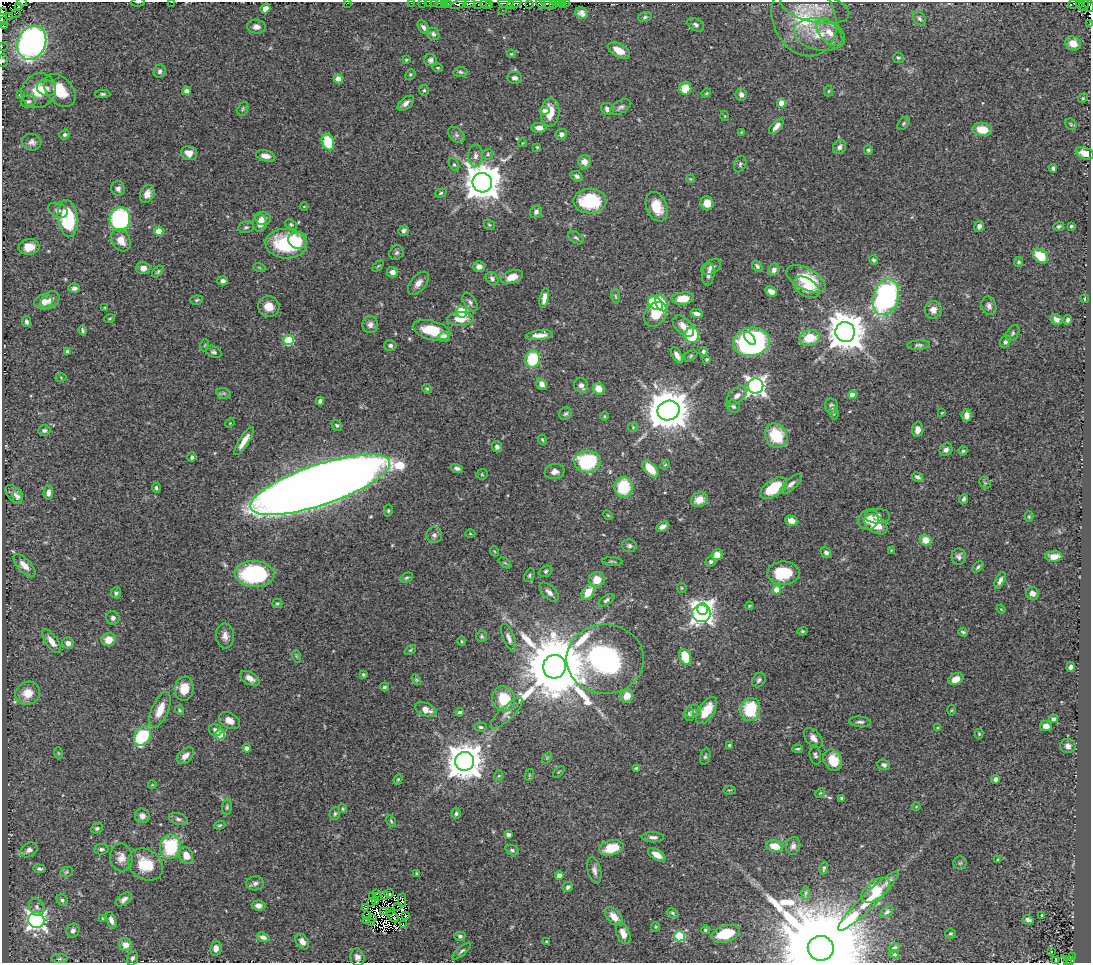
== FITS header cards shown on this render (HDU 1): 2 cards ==
NAXIS1  =                 1089
NAXIS2  =                  961

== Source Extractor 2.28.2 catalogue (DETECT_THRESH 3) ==
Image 1089 x 961 px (HDU 1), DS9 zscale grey, 1 PNG px = 1 image px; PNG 1093 x 965 px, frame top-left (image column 1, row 961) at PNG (2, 2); each listed source drawn as its Kron ellipse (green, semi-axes under 4 px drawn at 4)
Background 0.417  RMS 0.021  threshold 0.0644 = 3 sigma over >= 5 px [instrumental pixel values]
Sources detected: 472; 13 with non-positive FLUX_AUTO (blend fragments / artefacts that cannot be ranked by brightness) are neither listed nor drawn; the other 459 listed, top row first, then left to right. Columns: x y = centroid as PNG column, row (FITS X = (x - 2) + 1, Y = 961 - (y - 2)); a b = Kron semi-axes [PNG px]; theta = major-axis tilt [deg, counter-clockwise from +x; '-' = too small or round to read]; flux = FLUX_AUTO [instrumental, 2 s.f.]
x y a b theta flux
22 2 5 2 - 40
138 2 7 2 4 1.2
171 2 2 2 - 11
347 3 2 2 - 91
411 3 2 2 - 4.3
422 3 2 2 - 2.7
429 3 2 2 - 2.7
435 3 2 2 - 8.1
439 3 3 2 - 4.5
445 3 2 2 - 6.6
448 3 3 2 - 4.2
469 3 6 3 21 19
490 3 3 2 - 20
506 3 8 3 -8 79
530 3 3 2 - 22
559 3 3 2 - 11
563 3 3 2 - 5.7
566 3 2 2 - 0.75
1079 3 3 3 - 24
459 4 8 2 15 22
486 4 6 4 -28 56
514 4 8 3 20 75
541 4 5 3 - 6.5
547 4 7 4 -38 86
553 4 4 2 - 7
1074 4 6 3 20 19
478 5 3 2 - 10
1084 5 6 5 - 64
1089 5 7 3 -71 33
19 7 4 3 - 47
815 7 35 15 -12 30
265 8 5 4 - 8
502 10 3 2 - 2.5
2 11 2 2 - 55
581 13 7 5 -26 6.5
16 14 4 2 - 2.6
9 16 2 2 - 13
645 17 7 5 11 2.7
804 18 39 31 -66 100
919 19 7 5 -46 3.7
3 21 3 2 - 4.6
1090 24 3 2 - 2.8
696 25 9 6 -30 4.2
4 26 3 2 - 14
256 27 9 7 -6 8.6
423 27 7 4 -58 4.1
829 32 16 9 -47 19
433 34 7 5 -45 4
819 35 26 15 -12 43
32 43 17 14 66 530
1073 43 8 7 - 21
2 47 2 2 - 3
619 51 12 6 -30 19
511 54 4 3 - 1.4
898 58 5 5 - 2.6
3 60 6 5 - 2.8
406 60 4 3 - 1.6
431 60 6 6 - 4.6
438 68 5 4 - 1.7
160 71 7 6 - 3.9
461 72 7 4 -3 2.8
410 74 5 4 - 2.1
515 78 7 6 - 5.3
338 79 4 4 - 22
46 88 9 8 - 7.5
685 89 6 6 - 41
60 90 19 13 -49 41
424 90 5 5 - 2.3
39 91 18 16 44 34
186 91 4 4 - 5.5
829 91 5 3 - 1.4
706 93 5 4 - 1.5
20 94 3 3 - 1.4
103 94 7 4 -1 2.8
741 95 6 5 - 5.9
1083 98 5 4 - 1.9
28 101 7 6 - 4.1
406 103 10 5 42 7.4
782 103 4 4 - 24
621 107 11 6 30 4.8
243 109 7 5 70 2.5
607 109 6 6 - 6.4
544 111 5 4 - 3.6
550 113 14 9 86 25
725 116 5 3 - 1.2
904 123 8 5 50 2.4
1071 124 6 5 - 1.9
776 127 9 4 47 8.7
539 128 7 5 -4 9.8
982 129 10 6 -7 28
741 132 4 4 - 1.3
561 134 5 5 - 7.2
64 135 5 4 - 3
456 135 9 6 -42 4.9
32 142 9 8 - 6.8
328 142 8 6 -70 59
522 143 4 2 - 0.97
537 147 3 3 - 1.4
840 147 7 6 - 5.7
868 150 5 4 - 2.5
189 153 8 7 - 13
1085 153 9 5 -19 14
488 154 6 5 - 3.1
266 156 10 5 -13 10
475 156 11 7 -89 7.6
584 162 7 6 - 10
740 164 8 6 68 3.3
454 165 7 4 -62 2.6
1053 168 4 3 - 2.8
577 176 6 4 -33 3.9
690 179 4 4 - 1.2
482 183 10 9 - 3700
118 189 7 7 - 5.9
441 193 6 4 19 2.4
147 194 9 6 67 9.9
590 201 16 12 -1 92
707 203 7 6 - 15
304 206 4 3 - 1
657 207 15 10 -68 31
58 210 10 7 -24 5.9
536 212 6 6 - 4.4
68 218 18 10 -84 110
263 218 8 6 -4 7.4
120 219 12 10 77 210
260 223 9 7 86 14
291 224 6 4 -39 2.6
489 225 6 5 - 2
979 226 5 4 - 6.1
1059 226 5 4 - 2.7
1071 226 3 3 - 2.4
246 227 8 5 8 3.2
159 231 5 4 - 31
403 231 5 5 - 4.4
576 238 9 5 -35 3.6
121 240 12 9 -61 18
298 240 9 8 - 21
286 244 21 14 -3 120
29 247 10 8 8 18
396 253 8 6 45 3.6
1040 256 9 6 -42 37
874 260 5 4 - 2.7
1018 262 5 4 - 2.8
378 266 6 4 44 1.7
757 266 6 4 -50 3
259 267 6 4 -20 1.8
479 267 6 5 - 5.8
711 267 11 6 31 6.4
143 268 7 6 - 9
774 270 6 5 - 5.6
158 272 7 4 45 2.4
392 272 5 5 - 9.3
708 274 11 6 83 7.1
512 277 11 6 18 16
492 279 7 5 -52 5.1
806 279 21 10 -27 54
223 281 5 4 - 4.5
418 283 13 7 51 9.3
806 287 14 9 -31 23
74 288 6 5 - 4.8
771 291 6 5 - 7.4
616 296 7 3 -81 2.1
886 297 18 12 72 370
544 298 10 4 79 8.5
683 299 11 6 6 30
1085 299 4 2 - 1.2
50 300 10 7 42 7.4
196 300 6 4 16 2.4
44 302 9 7 12 13
470 302 10 6 -57 4.8
656 303 8 6 -36 91
661 303 8 5 -65 51
989 306 9 7 -72 5.8
269 307 11 10 - 20
105 308 4 3 - 1.7
933 310 9 8 - 12
462 312 5 5 - 140
656 314 13 10 52 44
697 314 6 4 -20 6.2
110 318 5 2 - 1.3
460 319 13 6 2 19
1056 319 6 5 - 7.6
1068 320 5 4 - 3.5
26 322 5 4 - 3.7
370 325 8 7 - 7
683 326 13 7 -44 14
83 330 5 3 - 2.5
432 330 19 9 -14 47
845 332 10 9 - 4000
1013 333 9 5 57 3.2
539 335 13 5 7 11
692 335 8 7 - 100
444 337 5 5 - 15
750 338 7 4 -50 71
810 338 10 7 12 32
288 340 5 5 - 84
751 342 18 14 11 300
1005 342 7 5 59 4.3
205 345 6 4 71 1.9
390 345 6 5 - 3.8
918 345 11 4 2 3.8
67 351 4 4 - 1.9
703 351 4 4 - 3.4
214 352 8 5 -26 3.4
677 355 9 4 -59 7.5
691 356 7 5 28 2.4
533 359 9 7 75 67
707 359 4 4 - 1.8
61 377 5 3 - 1.5
542 384 6 5 - 8.7
581 385 7 7 - 7.1
756 386 8 7 - 730
427 389 5 4 - 1.9
599 389 6 5 - 22
223 393 7 5 -11 3.3
737 395 12 7 39 8.3
852 395 4 4 - 13
320 401 4 4 - 3.7
831 406 8 6 -79 5.3
733 407 7 6 - 4
668 410 11 10 - 5000
834 413 6 4 -71 2.2
942 413 4 2 - 0.99
566 414 7 6 - 2.9
967 415 6 5 - 7.3
604 416 5 3 - 1.4
230 423 5 4 - 1.3
337 425 6 4 -53 2.7
633 427 5 5 - 1.8
44 430 6 5 - 3.2
917 430 7 5 83 11
776 436 13 10 -55 55
542 440 5 3 - 1.7
244 441 16 4 57 15
497 447 6 5 - 4.4
946 450 7 6 - 5.4
963 451 4 4 - 2.5
192 457 5 4 - 3
587 461 13 11 3 110
665 465 5 4 - 1.6
457 468 6 4 -18 4.4
650 469 10 5 -47 28
555 472 10 7 9 8
482 474 5 5 - 1.6
917 477 6 4 -28 3.7
985 483 6 5 - 2.3
791 484 14 5 41 6.3
320 485 73 20 19 5400
623 487 10 9 - 60
156 488 5 4 - 2.3
774 488 15 8 35 56
48 493 7 5 85 6.5
14 494 10 6 -47 6
18 496 8 5 89 3.8
963 499 5 4 - 3.9
699 500 8 7 - 19
388 511 6 4 77 2.2
608 515 5 4 - 1.6
877 516 12 7 1 9.8
1029 517 5 4 - 1.8
869 520 11 9 51 16
791 521 6 5 - 11
876 524 13 8 -34 29
662 527 7 4 31 6.9
470 534 5 3 - 1.3
434 535 8 8 - 4.9
925 540 6 5 - 20
629 546 7 6 - 3.5
891 550 4 4 - 1.2
494 551 5 3 - 1.3
826 552 6 5 - 4.3
717 555 5 5 - 18
1054 556 8 5 0 16
959 557 8 7 - 5.5
612 561 10 3 -3 2.2
711 562 5 5 - 3.6
505 563 7 4 -36 2
24 565 14 6 -46 12
978 567 6 3 48 2.6
546 571 7 5 29 3.2
783 573 16 11 0 54
255 574 20 13 -2 210
529 575 7 4 62 2.6
406 578 7 4 29 2.6
597 580 8 7 - 22
1000 580 9 4 65 5.7
682 588 5 5 - 1.8
777 590 4 4 - 25
549 592 12 6 -45 7.6
588 592 8 5 55 30
116 593 5 5 - 3.4
1032 593 6 6 - 7.4
606 600 9 4 33 3.5
277 603 5 4 - 2.1
749 606 4 3 - 1.2
703 609 6 5 - 420
1001 609 5 3 - 1.2
701 613 9 8 - 690
113 618 7 6 - 5.1
802 631 5 4 - 1.7
963 632 5 3 - 2.3
225 636 12 9 -87 10
482 636 6 5 - 2.3
509 638 15 5 -68 6.6
109 640 7 6 - 16
52 641 14 6 -55 13
461 641 5 3 - 1.5
68 643 6 5 - 7.8
410 650 6 4 35 2
296 656 6 4 -72 1.9
685 657 8 5 -70 49
605 659 38 35 0 480
554 667 12 11 - 18000
1070 667 5 4 - 5
363 674 4 3 - 2.3
250 678 11 6 -29 11
956 679 8 5 23 15
416 680 6 4 -56 1.8
759 680 8 6 50 4.2
384 687 4 3 - 2.2
184 689 12 9 83 24
28 693 12 11 - 19
627 696 7 6 - 19
504 699 13 11 -64 46
160 710 19 8 67 22
179 710 5 4 - 2.1
426 710 11 6 -22 12
707 710 15 8 56 29
750 710 12 9 73 68
951 710 5 3 - 1.3
693 711 8 6 14 4.2
460 712 4 3 - 2.9
507 713 21 7 44 10
689 714 7 5 -87 2.7
1053 719 4 4 - 4.9
229 721 11 7 -29 12
860 722 11 5 -3 4.4
1046 726 6 5 - 9.3
481 727 6 4 -3 2.9
938 728 4 3 - 1.9
216 730 7 6 - 5.9
220 734 5 5 - 62
979 734 5 4 - 1.7
142 736 10 8 59 85
813 738 12 7 -50 9
729 745 3 3 - 2.4
1068 746 8 7 - 7.1
247 748 4 4 - 7.4
797 749 5 3 - 2
58 753 6 3 -71 1.6
815 755 10 5 -79 3.7
185 756 10 6 44 9
705 756 8 5 72 2.9
547 758 6 4 56 1.7
833 760 11 8 -63 29
465 761 9 9 - 3800
884 765 6 5 - 3.6
636 768 3 3 - 1.6
559 772 7 3 45 1.3
529 775 6 4 72 1.6
498 776 5 3 - 1.6
398 779 5 4 - 1.9
996 779 4 4 - 5.2
152 785 4 2 - 1
729 790 6 2 4 1.3
820 793 5 4 - 1.6
842 798 4 4 - 2.8
916 806 4 3 - 1.1
227 807 8 5 81 2.8
343 809 4 4 - 1.9
335 813 7 5 75 2.7
456 813 5 4 - 2.8
142 816 7 7 - 7.5
178 819 9 5 -17 4.6
391 821 6 3 -55 1.8
220 825 6 4 17 1.9
97 828 6 5 - 2.7
508 835 4 4 - 6.3
653 837 11 5 -3 5.8
775 846 9 5 -16 25
793 846 9 7 81 6.3
170 847 12 10 84 86
611 848 12 7 13 32
101 849 7 5 4 3.3
29 850 9 6 30 7.3
512 850 7 5 -21 3
657 855 10 5 -30 15
186 856 8 7 - 17
121 857 14 11 -82 12
998 860 3 3 - 2.1
960 863 6 6 - 3.2
145 865 19 14 -34 43
824 868 6 3 80 2.7
39 869 6 4 -7 3.3
594 870 13 6 -76 7
66 872 6 5 - 2.3
417 874 4 3 - 1.9
559 876 4 4 - 14
255 883 8 7 - 5.4
568 887 6 4 45 4
876 890 16 9 37 49
389 893 4 2 - 0.59
806 893 7 4 89 2.5
376 894 3 2 - 2.2
384 896 3 2 - 0.66
373 897 3 2 - 7.9
378 897 3 2 - 0.5
124 899 9 5 36 5.8
62 900 6 5 - 3.8
402 900 7 3 88 2.7
375 901 3 2 - 4.6
868 901 41 7 44 28
371 902 3 2 - 0.81
258 905 7 5 -9 7.8
398 906 3 2 - 1.9
37 907 9 7 -61 5.9
365 907 4 3 - 2.4
389 911 2 2 - 0.96
384 912 4 2 - 0.22
887 912 7 4 35 3
672 913 6 4 -28 2.2
405 915 3 2 - 3.6
1042 915 3 2 - 1.4
367 916 4 2 - 0.19
393 916 7 3 -45 0.8
614 917 11 6 -47 15
102 918 4 2 - 1
373 919 3 2 - 1.1
36 920 8 8 - 620
111 920 8 4 -69 7.5
366 920 2 2 - 3.2
1028 920 5 4 - 4.3
372 922 3 2 - 0.87
403 924 3 2 - 1
655 927 5 4 - 1.7
705 930 4 4 - 2.5
73 931 7 6 - 6.1
623 934 11 6 -67 13
726 934 14 8 17 35
950 934 5 5 - 2.2
460 936 5 4 - 3.7
679 936 5 5 - 130
263 937 6 4 -17 4.7
302 941 8 6 -54 7.6
546 941 3 2 - 1.2
125 945 7 6 - 13
216 948 7 5 79 9.7
821 948 13 12 - 52000
894 948 5 3 - 2.9
462 951 12 4 40 3.4
1051 952 3 2 - 2.3
894 954 5 3 - 2.3
1072 956 3 2 - 2.5
357 957 9 7 -79 7.5
132 958 7 5 69 3.5
60 959 8 4 1 2.9
1055 960 4 2 - 1.3
1071 961 4 3 - 18
1062 962 6 4 76 1.4
1067 962 3 2 - 9.9
At the frame edge (FLAGS 8, measured only in part): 39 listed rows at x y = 22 2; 138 2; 171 2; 347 3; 411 3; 422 3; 429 3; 435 3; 439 3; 445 3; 448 3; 469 3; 490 3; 506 3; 530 3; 559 3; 563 3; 566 3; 1079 3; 459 4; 486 4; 514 4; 541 4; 547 4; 553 4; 1074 4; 1089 5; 2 11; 3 21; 1090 24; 4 26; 2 47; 3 60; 821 948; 357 957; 1055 960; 1071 961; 1062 962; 1067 962
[13 non-positive-flux detections neither listed nor drawn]